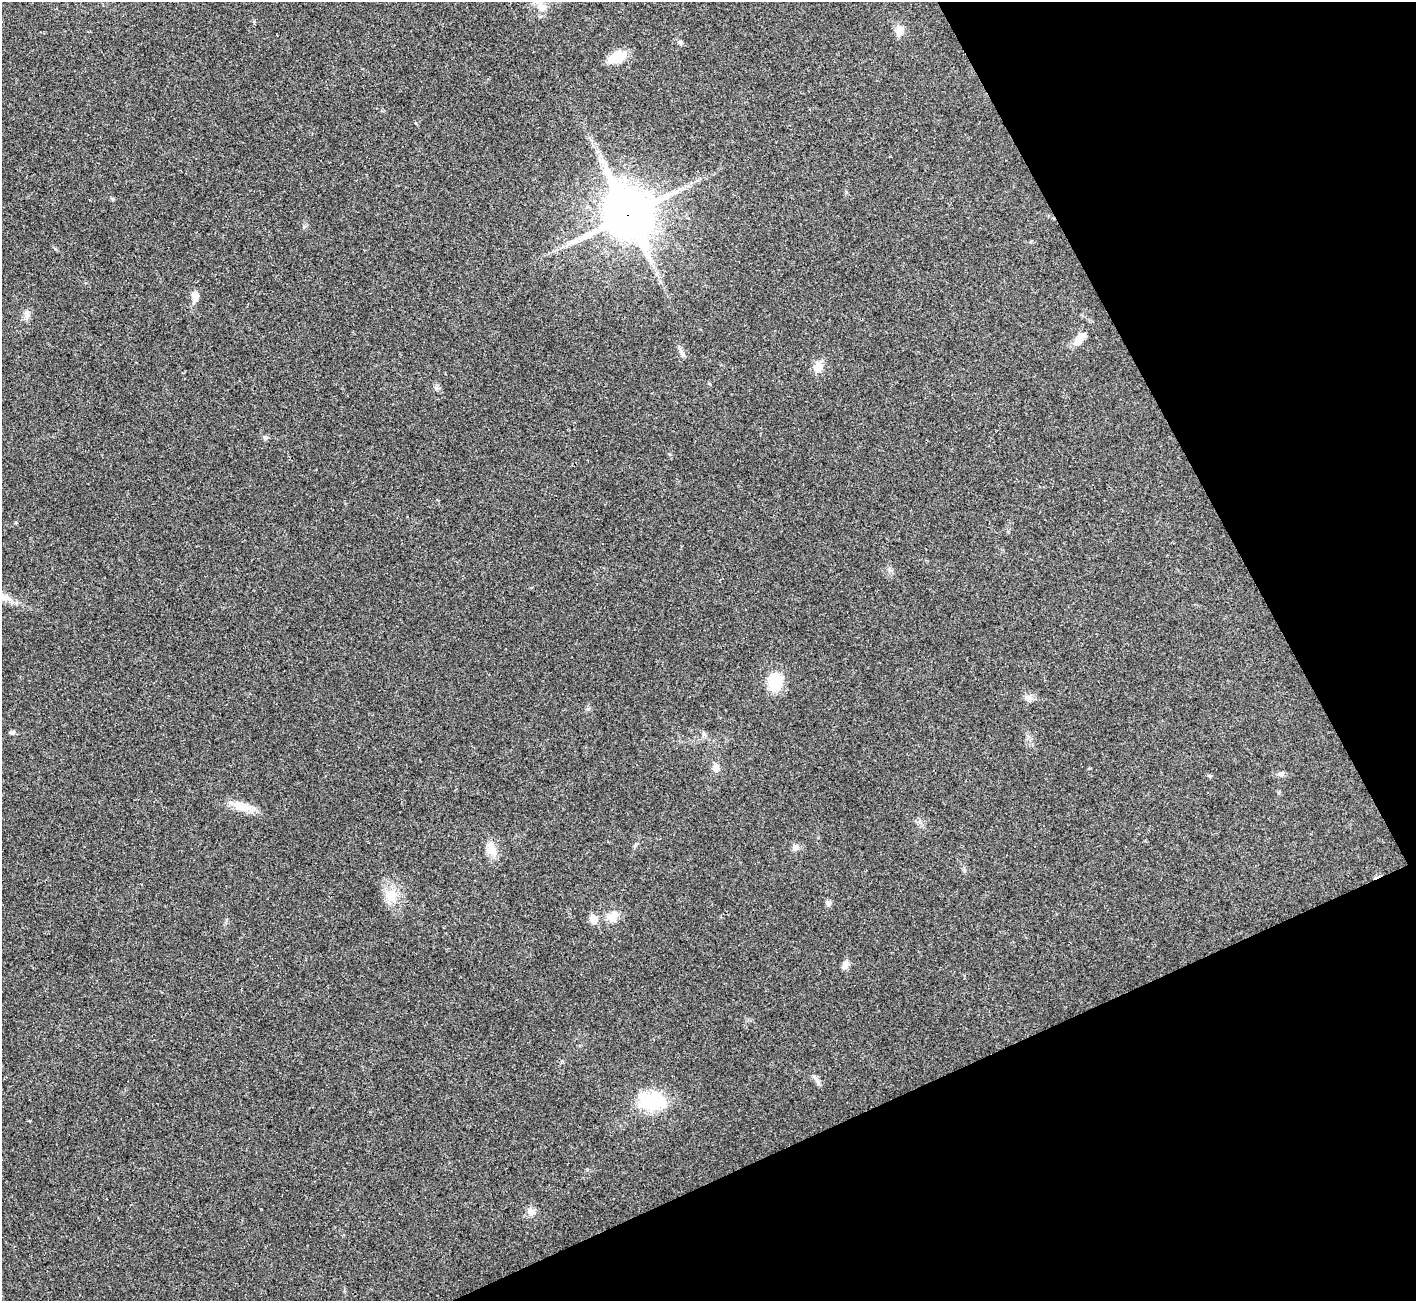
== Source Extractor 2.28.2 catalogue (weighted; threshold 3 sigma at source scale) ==
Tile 12 of 4 x 4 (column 4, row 3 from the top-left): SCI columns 4283-5696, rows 1493-2791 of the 5742 x 5715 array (HDU 1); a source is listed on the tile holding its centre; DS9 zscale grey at full resolution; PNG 1418 x 1303 px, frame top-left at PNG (2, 2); no overlay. Shown black and unused: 23% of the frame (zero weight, under 3 of 4 exposures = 2% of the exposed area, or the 3 px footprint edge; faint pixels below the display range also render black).
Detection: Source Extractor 2.28.2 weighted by HDU 2 'WHT'; one run over the whole footprint, this tile lists its part. Background 0.0213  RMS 0.0044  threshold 0.0197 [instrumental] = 3 sigma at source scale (4.5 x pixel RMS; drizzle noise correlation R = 1.50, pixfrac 1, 0.05/0.05 arcsec/px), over >= 5 px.
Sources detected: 32; all 32 listed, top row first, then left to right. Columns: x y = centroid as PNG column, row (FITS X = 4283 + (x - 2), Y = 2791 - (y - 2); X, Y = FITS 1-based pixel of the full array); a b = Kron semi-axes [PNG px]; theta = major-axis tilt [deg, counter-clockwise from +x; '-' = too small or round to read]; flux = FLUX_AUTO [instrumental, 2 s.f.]
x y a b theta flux
542 7 16 10 -34 4.2
900 30 14 10 -79 3.5
680 43 9 5 -38 0.99
617 57 17 10 21 11
628 214 20 17 -63 1600
195 296 12 7 82 4.3
26 316 9 8 - 1.8
1079 339 18 9 53 4.7
683 354 7 4 -71 0.94
818 367 15 10 62 4.1
265 437 7 5 -43 0.82
4 597 10 9 - 2.9
775 682 17 13 88 13
1030 697 7 4 72 1.2
588 709 6 4 20 0.63
12 733 7 5 -6 0.84
704 734 7 5 -60 0.96
716 768 11 8 83 2.4
1281 774 9 6 26 1.3
1209 776 5 5 - 0.59
242 807 22 12 -19 6.6
795 847 10 7 81 1.5
492 849 19 11 -59 5.3
390 896 17 15 -55 7.4
828 903 6 6 - 1.6
613 916 16 11 63 4.7
593 919 10 9 - 3.4
845 965 12 7 58 2.2
817 1080 15 4 -62 1.4
652 1101 31 19 -3 24
29 1121 4 3 - 0.49
531 1212 10 9 - 2.3
Overlapping masked pixels (flux is a lower limit): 1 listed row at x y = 628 214
Isophote crosses this tile's border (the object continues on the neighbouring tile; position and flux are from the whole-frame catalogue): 1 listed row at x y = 4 597
Unlisted compact peaks at least as high as the median listed source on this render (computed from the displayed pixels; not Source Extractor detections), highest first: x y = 254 21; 436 388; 889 569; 304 227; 669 454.